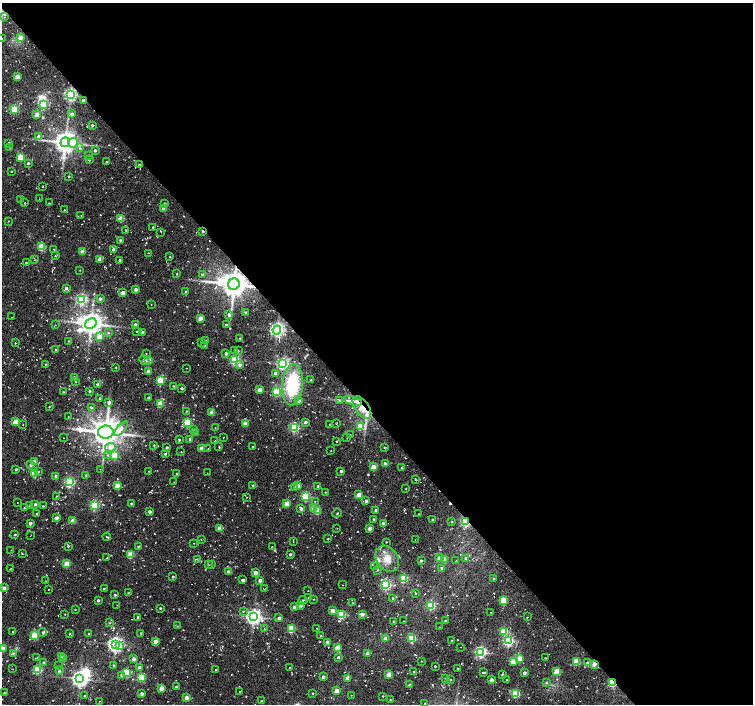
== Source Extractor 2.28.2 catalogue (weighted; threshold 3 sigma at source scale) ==
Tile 8 of 4 x 4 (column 4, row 2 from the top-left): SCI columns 4515-6016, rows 3034-4437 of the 6037 x 5999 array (HDU 1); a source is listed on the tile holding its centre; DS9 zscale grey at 2 x 2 block average (1 PNG px = mean of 2 x 2 image px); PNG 755 x 706 px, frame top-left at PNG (2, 3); each listed source drawn as its Kron ellipse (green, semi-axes under 4 px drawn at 4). Shown black and unused: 58% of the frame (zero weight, under 2 of 3 exposures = <1% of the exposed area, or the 3 px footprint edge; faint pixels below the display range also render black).
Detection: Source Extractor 2.28.2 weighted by HDU 2 'WHT'; one run over the whole footprint, this tile lists its part. Background 0.0536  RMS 0.0087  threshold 0.0391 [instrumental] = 3 sigma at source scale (4.5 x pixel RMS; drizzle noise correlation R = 1.50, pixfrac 1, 0.0396/0.0396 arcsec/px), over >= 5 px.
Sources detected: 398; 5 inside a brighter object's white glare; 9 cosmic-ray / hot-pixel residue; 1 long thin detection or spike segment (spike, bleed or trail) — neither listed nor drawn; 6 inside a brighter listed object's ellipse — not listed separately; the other 377 listed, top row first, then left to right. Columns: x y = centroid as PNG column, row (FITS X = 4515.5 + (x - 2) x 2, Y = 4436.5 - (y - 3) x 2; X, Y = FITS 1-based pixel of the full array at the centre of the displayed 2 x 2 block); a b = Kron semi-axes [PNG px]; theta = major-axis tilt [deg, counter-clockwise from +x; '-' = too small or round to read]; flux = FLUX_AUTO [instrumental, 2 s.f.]
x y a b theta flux
4 17 2 2 - 1.8
20 37 3 2 - 19
2 39 2 2 - 0.93
17 77 3 3 - 21
70 94 3 3 - 410
83 101 2 2 - 13
44 104 3 3 - 150
14 109 3 3 - 120
72 114 3 2 - 11
37 115 3 2 - 31
92 125 3 2 - 3.1
38 136 3 3 - 5.6
65 142 5 4 - 2000
9 143 2 2 - 3.3
73 143 5 5 - 45
10 147 2 2 - 0.89
79 148 3 2 - 1.9
95 150 2 2 - 4.2
88 155 2 2 - 1.2
21 157 3 3 - 73
89 160 2 2 - 3.8
106 162 2 2 - 1.9
28 163 2 2 - 3.3
139 165 2 2 - 2.1
11 171 2 2 - 0.93
69 176 2 2 - 1.7
43 187 2 2 - 1.2
39 199 2 2 - 0.55
21 200 2 2 - 2.2
24 203 2 2 - 1.7
49 203 2 2 - 0.99
165 203 2 2 - 2.1
164 209 3 2 - 18
64 210 2 2 - 3.4
81 215 2 2 - 0.9
121 219 3 3 - 39
8 221 2 2 - 0.73
153 227 2 2 - 1.9
126 230 2 2 - 1.3
203 231 3 2 - 5.1
161 232 2 2 - 0.75
120 240 4 3 - 2.6
41 247 3 3 - 76
53 249 2 2 - 0.69
114 249 3 3 - 12
82 252 2 2 - 22
148 253 2 2 - 1.2
55 256 2 2 - 1.8
170 257 2 2 - 1.5
100 259 3 2 - 25
35 260 3 2 - 1.3
120 260 2 2 - 3.4
26 263 2 2 - 1.7
80 270 2 2 - 0.68
177 274 2 2 - 1.1
202 274 3 3 - 1.8
234 284 6 5 - 2800
66 288 3 3 - 5.9
136 289 3 2 - 10
186 292 2 2 - 3.1
123 293 2 2 - 16
81 299 4 3 - 280
100 299 3 3 - 5.1
151 305 2 2 - 0.58
245 313 3 2 - 3
229 314 3 3 - 6.2
12 317 2 2 - 0.63
200 318 2 2 - 21
91 324 6 5 - 1900
135 324 2 2 - 5.6
55 325 2 2 - 0.89
226 325 2 2 - 2.3
277 330 4 4 - 470
137 331 2 2 - 1.7
108 332 3 3 - 2.1
143 332 3 2 - 3.2
99 336 4 3 - 28
240 338 2 2 - 1.1
69 341 3 2 - 1
205 341 2 2 - 2.1
201 342 2 2 - 2.4
15 343 3 2 - 1.1
204 346 2 2 - 2
56 350 2 2 - 2.1
234 350 2 2 - 0.87
238 351 3 2 - 1.2
226 353 2 2 - 5.1
146 354 2 2 - 1.1
144 360 6 3 -44 7.4
149 360 3 3 - 36
234 360 3 3 - 210
283 363 4 3 - 360
45 364 2 2 - 1.1
240 365 3 3 - 5
116 367 2 2 - 1.2
186 368 2 2 - 0.89
148 371 2 2 - 13
275 373 3 3 - 6.6
75 378 3 2 - 24
311 380 4 2 - 1.5
75 381 3 2 - 1.6
160 381 3 3 - 91
98 384 2 2 - 6.4
292 385 21 10 84 120
174 386 3 2 - 1.1
182 388 4 3 - 2
260 390 3 2 - 24
89 391 2 2 - 2.8
63 392 2 2 - 1.9
276 392 3 3 - 120
100 398 2 2 - 2.6
148 398 2 2 - 2.2
298 401 3 3 - 7.2
339 401 4 3 - 2.7
353 401 9 4 -15 11
109 403 4 3 - 5.6
160 404 3 3 - 61
49 407 2 2 - 1.1
91 407 3 2 - 3.1
362 407 13 7 -55 29
186 411 2 2 - 1
212 413 2 2 - 24
68 417 2 2 - 0.79
16 422 3 3 - 35
187 422 3 3 - 120
305 422 3 2 - 8.4
337 423 3 2 - 0.74
245 424 3 2 - 20
23 425 2 2 - 0.95
330 425 2 2 - 0.86
294 427 3 3 - 190
361 427 3 3 - 58
215 428 2 2 - 0.67
121 429 9 4 47 10
193 429 3 3 - 1.9
106 432 8 6 1 3300
195 433 2 2 - 7.4
350 434 2 2 - 0.87
223 437 2 2 - 0.84
64 438 2 2 - 0.5
347 438 2 2 - 0.81
179 439 4 2 - 1.8
190 439 3 2 - 5.4
215 441 2 2 - 1.5
336 441 2 2 - 1.6
154 445 3 2 - 1.6
110 447 5 4 - 16
167 447 2 2 - 4.2
219 447 2 2 - 1.3
253 447 3 2 - 1.3
201 448 3 2 - 20
385 448 2 2 - 1.4
208 449 2 2 - 0.77
331 451 2 2 - 0.72
181 452 2 2 - 0.98
165 454 3 3 - 2
108 455 4 3 - 2.4
114 455 3 3 - 60
34 461 2 2 - 16
385 464 2 2 - 8.7
31 465 3 3 - 3.5
373 467 3 2 - 29
402 468 4 3 - 3.6
16 469 2 2 - 2.9
100 469 2 2 - 0.69
39 471 3 2 - 1.6
149 471 2 2 - 0.73
341 471 2 2 - 5.4
34 473 3 3 - 56
207 473 2 2 - 0.61
177 474 2 2 - 1.9
86 475 3 2 - 1.3
56 476 2 2 - 6.7
416 479 4 2 - 1.3
70 482 4 3 - 200
174 482 2 2 - 0.65
253 485 2 2 - 1.3
117 486 3 2 - 31
298 486 3 2 - 26
318 486 2 2 - 3.2
294 487 3 3 - 2.5
406 488 2 2 - 0.79
325 492 2 2 - 0.98
359 495 3 3 - 34
56 496 2 2 - 1.3
306 496 3 3 - 160
246 497 2 2 - 0.75
315 501 2 2 - 1.1
366 501 3 3 - 4.1
17 503 2 2 - 0.71
132 503 2 2 - 2.6
35 504 2 2 - 4
286 504 3 2 - 34
94 505 3 3 - 180
29 506 2 2 - 0.87
43 506 2 2 - 1.4
25 507 3 2 - 1.2
301 509 3 3 - 6.2
314 509 3 3 - 34
376 510 2 2 - 3.6
150 511 2 2 - 6.2
318 511 3 3 - 47
37 513 2 2 - 1.6
337 513 5 2 - 1.3
419 514 2 2 - 0.84
57 518 3 2 - 8.3
374 519 2 2 - 2.8
432 520 2 2 - 2.8
73 521 3 2 - 31
466 521 3 3 - 240
452 522 2 2 - 1.4
30 523 2 2 - 10
383 523 2 2 - 12
219 528 2 2 - 16
337 528 2 2 - 0.68
370 528 2 2 - 17
15 535 2 2 - 1.8
31 536 2 2 - 0.64
107 537 4 2 - 1.6
201 539 2 2 - 0.73
328 539 2 2 - 1.5
415 540 2 2 - 1.2
293 542 2 2 - 0.79
386 542 2 2 - 1.2
194 543 2 2 - 0.62
68 546 3 3 - 2.1
138 546 2 2 - 1.9
272 547 2 2 - 0.96
11 550 2 2 - 0.49
22 554 2 2 - 1.1
290 554 3 2 - 3.8
130 555 3 3 - 54
107 557 2 2 - 0.94
440 558 3 2 - 21
466 558 3 2 - 8.2
197 559 2 2 - 1.1
387 559 14 10 -55 27
444 559 3 2 - 26
421 561 2 2 - 2.7
456 561 2 2 - 0.82
67 564 3 3 - 52
208 565 2 2 - 0.97
212 565 2 2 - 1.5
374 566 2 2 - 1
11 568 3 2 - 1.4
442 568 3 3 - 4.9
378 570 3 2 - 1.6
228 572 3 2 - 6.7
255 573 2 2 - 14
173 577 2 2 - 2.9
404 579 3 3 - 100
494 579 2 2 - 1.7
243 580 3 2 - 12
260 580 2 2 - 8.6
46 581 2 2 - 0.69
342 585 2 2 - 1
386 585 3 3 - 280
4 588 2 2 - 11
104 588 3 2 - 1.6
48 589 2 2 - 1
265 589 3 2 - 0.9
308 591 2 2 - 0.51
128 592 3 2 - 1.2
415 594 2 2 - 1.4
115 595 2 2 - 2.8
308 597 2 2 - 0.66
393 598 2 2 - 2
314 599 2 2 - 1.2
98 600 2 2 - 4
303 600 4 2 - 1.2
504 601 3 3 - 99
352 603 2 2 - 0.72
117 605 2 2 - 0.73
301 605 2 2 - 15
431 605 3 3 - 150
294 607 2 2 - 8.5
160 608 2 2 - 2
75 609 2 2 - 1
243 611 3 2 - 1.6
333 611 3 3 - 15
491 612 2 2 - 0.73
65 614 2 2 - 0.89
362 614 3 2 - 12
341 615 3 3 - 120
138 617 2 2 - 4.4
253 617 4 4 - 730
527 617 2 2 - 1.5
279 618 3 3 - 4.6
404 621 2 2 - 0.76
445 621 2 2 - 3.4
394 622 3 2 - 2
109 623 3 2 - 1.4
177 626 2 2 - 0.7
439 627 2 2 - 1.1
317 628 2 2 - 0.8
264 629 2 2 - 1.2
291 629 3 3 - 100
13 631 2 2 - 1.4
504 631 3 3 - 77
43 632 4 4 - 3.4
141 633 2 2 - 1.4
69 634 3 2 - 1.2
89 634 2 2 - 3.8
35 635 3 3 - 68
321 636 2 2 - 1.8
386 638 3 2 - 14
412 638 3 3 - 120
155 641 3 2 - 17
452 641 2 2 - 3.4
508 641 3 3 - 260
327 642 2 2 - 6.5
115 644 4 3 - 620
119 646 4 3 - 36
461 647 2 2 - 0.55
337 648 3 2 - 31
3 649 3 2 - 36
481 652 3 3 - 330
13 653 3 2 - 2
367 654 2 2 - 8.6
62 656 3 3 - 1.6
338 657 3 2 - 3.1
37 658 2 2 - 0.7
520 658 3 2 - 32
545 658 2 2 - 1.1
63 659 3 3 - 3.7
134 659 3 3 - 12
422 661 2 2 - 0.76
513 661 3 3 - 44
576 661 3 3 - 67
44 663 2 2 - 4.2
587 663 3 2 - 5.7
594 664 2 2 - 24
114 665 3 2 - 1.4
58 666 2 2 - 0.73
435 666 2 2 - 1.6
140 667 3 2 - 10
290 667 2 2 - 1.2
458 668 2 2 - 1
12 669 2 2 - 0.78
37 669 3 3 - 110
216 669 2 2 - 0.88
59 671 3 3 - 3.2
414 671 2 2 - 0.78
484 672 3 2 - 2.7
557 672 3 3 - 65
127 673 3 3 - 110
524 673 2 2 - 8.9
502 674 2 2 - 1.7
121 675 3 3 - 2.9
389 675 3 2 - 34
141 677 3 3 - 75
323 677 2 2 - 5.7
80 678 4 4 - 760
348 678 2 2 - 25
446 678 3 2 - 1.6
450 680 2 2 - 1.3
492 680 2 2 - 21
507 680 2 2 - 0.93
546 683 3 2 - 1.5
612 683 3 3 - 130
409 685 3 3 - 4.5
176 687 2 2 - 4.8
162 688 3 2 - 32
239 691 2 2 - 1.2
337 691 3 2 - 24
5 693 2 2 - 3.2
313 693 2 2 - 1.5
142 694 2 2 - 9.2
516 694 3 3 - 120
351 695 2 2 - 0.54
85 696 2 2 - 1.8
383 696 2 2 - 1.3
187 698 2 2 - 16
390 700 2 2 - 1.4
99 701 2 2 - 1.3
261 701 2 2 - 1.6
425 704 3 3 - 2.3
Overlapping masked pixels (flux is a lower limit): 8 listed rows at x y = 70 94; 83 101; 203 231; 234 284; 362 407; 466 521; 594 664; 612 683
Isophote crosses this tile's border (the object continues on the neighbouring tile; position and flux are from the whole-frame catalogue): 3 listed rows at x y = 2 39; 3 649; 425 704
Diffuse or blended objects may show on this block-average render without a row.